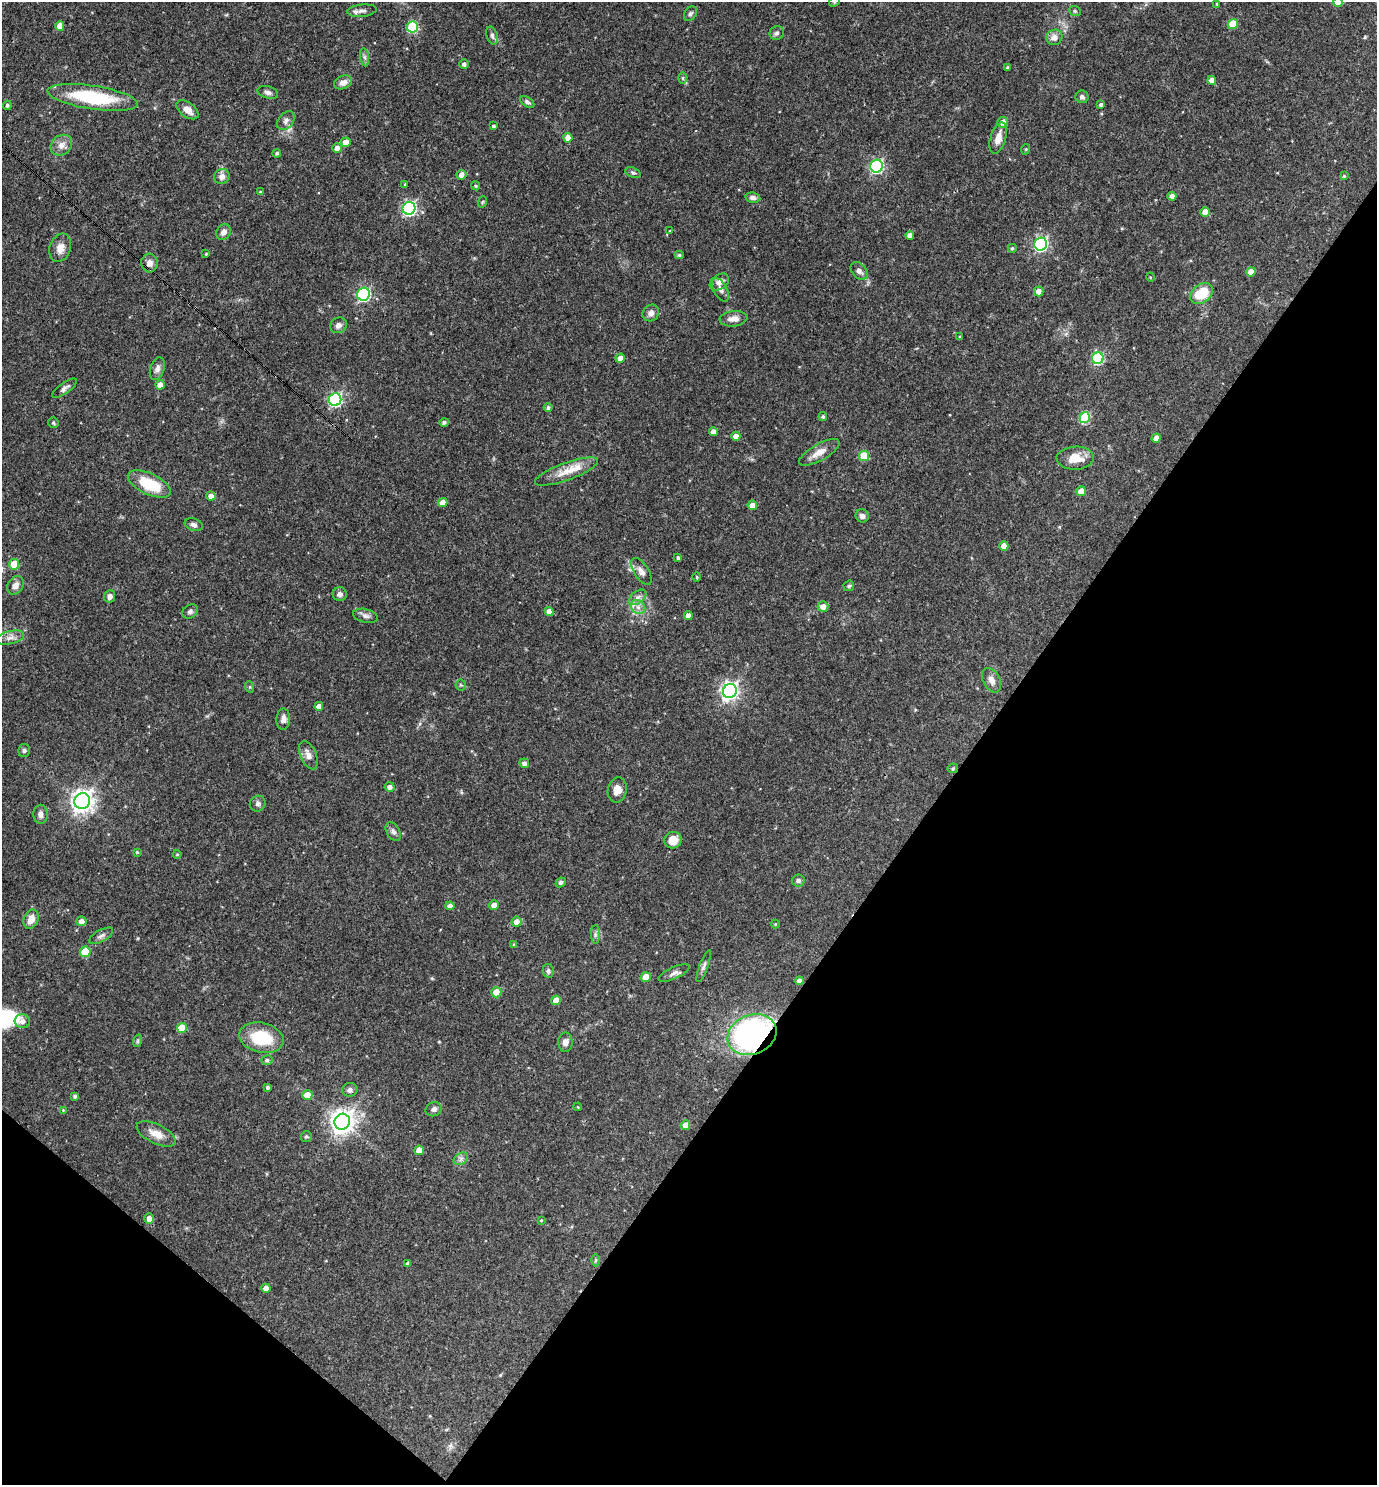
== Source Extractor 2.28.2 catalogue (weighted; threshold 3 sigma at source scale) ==
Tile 15 of 4 x 4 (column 3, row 4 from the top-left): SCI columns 2897-4271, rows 1-1483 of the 5935 x 5931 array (HDU 1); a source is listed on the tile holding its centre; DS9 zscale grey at full resolution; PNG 1379 x 1487 px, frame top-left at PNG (2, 2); each listed source drawn as its Kron ellipse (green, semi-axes under 4 px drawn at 4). Shown black and unused: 34% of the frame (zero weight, under 3 of 4 exposures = <1% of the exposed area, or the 3 px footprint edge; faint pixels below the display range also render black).
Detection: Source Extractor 2.28.2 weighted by HDU 2 'WHT'; one run over the whole footprint, this tile lists its part. Background 0.055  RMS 0.0032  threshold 0.0145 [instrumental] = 3 sigma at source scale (4.5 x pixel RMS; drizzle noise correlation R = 1.50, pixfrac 1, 0.05/0.05 arcsec/px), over >= 5 px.
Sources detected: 175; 1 inside a brighter listed object's ellipse — not listed separately; the other 174 listed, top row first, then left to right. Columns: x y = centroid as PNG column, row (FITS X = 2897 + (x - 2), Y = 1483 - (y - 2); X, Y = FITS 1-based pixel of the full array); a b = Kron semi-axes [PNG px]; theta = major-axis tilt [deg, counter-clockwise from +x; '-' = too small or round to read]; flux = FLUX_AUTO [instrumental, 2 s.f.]
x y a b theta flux
834 2 6 4 47 0.41
1338 2 4 4 - 3.8
1217 4 3 3 - 0.3
362 11 15 6 6 1.5
1075 11 6 4 -23 0.46
690 14 8 6 55 0.83
1233 24 5 5 - 8.5
60 26 5 4 - 2.7
412 27 5 5 - 24
777 33 7 6 - 0.86
492 36 9 5 -72 0.85
1054 37 8 7 - 2.1
365 57 9 4 -81 0.86
464 64 5 4 - 0.9
1008 67 3 3 - 0.49
683 78 6 4 -90 0.51
1212 80 4 4 - 2
343 82 9 6 22 1.8
268 92 10 6 -18 1.1
93 97 46 11 -9 23
1082 97 6 6 - 0.92
527 102 8 5 -34 0.8
7 105 5 4 - 0.75
1101 105 4 4 - 0.71
187 110 13 7 -36 2.8
286 121 10 7 52 1.4
1003 122 5 5 - 2.2
493 126 3 3 - 0.56
568 138 5 4 - 2.1
998 138 16 7 73 3
346 142 5 4 - 4.1
61 145 11 9 39 2.3
337 148 5 5 - 1.8
1026 149 5 3 - 0.27
277 153 4 4 - 0.69
877 166 6 6 - 50
633 173 8 5 -23 0.65
462 175 5 5 - 1.8
1344 176 4 4 - 0.36
222 177 8 7 - 1.8
405 184 3 3 - 0.3
476 186 5 3 - 0.33
260 192 4 3 - 0.34
1172 196 4 4 - 1.7
753 198 7 5 -9 1.1
482 202 6 3 70 0.34
409 208 6 6 - 67
1205 212 4 4 - 3.2
670 231 4 2 - 0.2
223 232 8 6 57 1.7
910 235 4 4 - 1.9
1041 244 6 6 - 57
60 248 15 10 71 2.8
1012 248 4 4 - 0.48
206 254 4 3 - 0.34
679 255 4 4 - 0.49
149 263 9 8 - 1.7
859 271 10 7 -48 1.4
1251 272 4 4 - 2.9
1150 277 4 3 - 0.27
719 282 10 7 33 1.9
720 290 13 6 -62 1.2
1039 291 5 5 - 2.1
364 294 6 6 - 48
1201 294 13 9 36 8.5
651 313 9 7 47 1.4
733 319 14 7 6 2.4
338 325 8 7 - 1.5
960 337 4 3 - 0.36
620 358 5 4 - 2.3
1098 358 6 5 - 30
157 369 12 7 73 1.7
160 385 5 4 - 2.1
65 388 15 5 36 1.1
335 400 6 6 - 54
548 408 4 4 - 0.76
823 417 4 4 - 0.57
1085 418 5 5 - 22
444 422 4 4 - 0.71
53 423 5 5 - 0.47
713 432 4 4 - 2.2
736 436 4 4 - 2.4
1156 438 4 4 - 1.7
819 452 23 8 29 3.3
864 456 5 5 - 10
1075 458 19 11 1 5.2
566 472 33 9 20 5
149 484 23 10 -25 12
1081 491 5 5 - 2.5
211 496 4 4 - 1.9
443 502 5 4 - 2.2
752 505 5 4 - 2.1
862 516 7 6 - 1.2
194 525 9 6 -19 1
1004 546 4 4 - 2.9
678 558 4 3 - 0.58
14 564 5 5 - 8.4
641 571 15 7 -58 1.8
697 577 4 3 - 0.32
15 585 10 7 58 1.8
849 586 5 5 - 0.54
340 594 7 7 - 1.3
110 596 6 5 - 1.3
638 597 10 6 37 1.3
638 607 8 6 -44 1.4
823 607 5 5 - 2.3
190 611 8 6 34 0.94
549 611 4 4 - 2
688 615 4 4 - 2
365 616 12 6 -13 1.3
10 638 14 6 15 1.7
992 680 13 8 -62 1.9
461 685 5 5 - 0.43
250 687 6 4 -72 0.35
730 691 7 6 - 130
319 706 4 4 - 2
283 719 10 7 88 1.5
24 750 7 6 - 0.69
308 755 15 8 -66 2.1
524 763 5 4 - 1
953 768 5 5 - 0.44
390 787 5 5 - 1.4
617 790 13 9 81 3
82 801 8 7 - 230
258 804 8 7 - 0.94
41 814 9 7 -88 1.6
393 832 10 6 -60 1.1
673 840 9 8 - 4.9
137 852 3 3 - 0.36
177 854 4 4 - 0.32
798 881 6 6 - 0.95
561 882 5 4 - 0.63
494 905 5 4 - 1.7
450 906 4 4 - 1.4
31 919 10 7 66 3.2
81 921 5 4 - 1.7
517 922 5 5 - 2.5
775 924 4 4 - 0.3
595 934 9 4 -90 0.85
101 936 13 6 28 1.2
514 945 4 4 - 0.41
85 952 5 5 - 11
704 966 17 4 69 1.1
548 971 7 5 -80 0.83
674 973 17 6 25 1.4
646 977 5 5 - 6.4
799 981 4 4 - 1.4
496 992 5 5 - 4.2
556 1000 5 4 - 3
22 1021 7 7 - 1.2
182 1028 5 5 - 7.8
752 1035 25 19 23 94
261 1038 22 15 -14 14
137 1041 6 4 71 0.45
565 1042 10 7 88 1.7
267 1060 6 5 - 0.72
267 1087 3 3 - 0.69
350 1090 7 7 - 1
307 1095 5 5 - 4.2
75 1096 4 3 - 0.73
578 1107 4 3 - 0.27
434 1109 8 7 - 1.1
63 1110 4 4 - 0.32
342 1122 8 7 - 260
686 1125 5 4 - 2.8
156 1134 21 9 -26 3.6
306 1136 5 5 - 0.5
419 1150 5 4 - 3.6
461 1159 8 5 31 0.97
149 1219 5 5 - 1.8
541 1220 4 3 - 0.29
596 1260 6 4 89 0.49
408 1264 4 3 - 0.6
266 1288 4 4 - 2.4
Overlapping masked pixels (flux is a lower limit): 1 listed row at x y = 752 1035
Isophote crosses this tile's border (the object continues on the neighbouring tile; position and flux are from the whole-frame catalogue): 2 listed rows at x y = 834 2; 1338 2